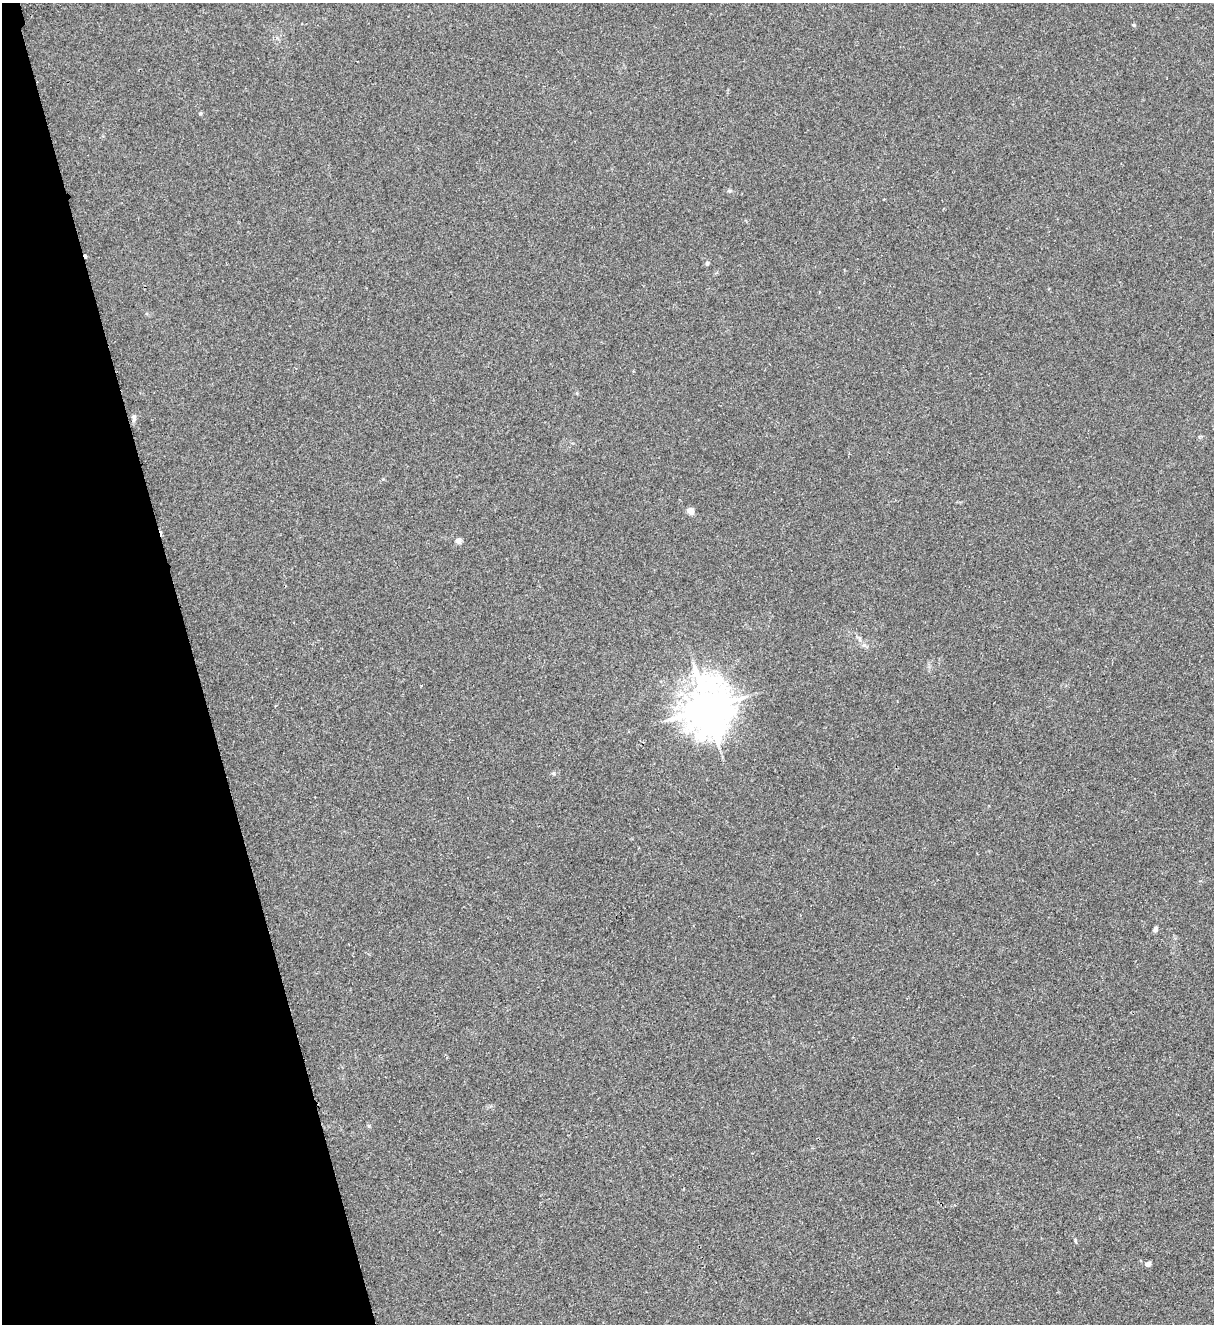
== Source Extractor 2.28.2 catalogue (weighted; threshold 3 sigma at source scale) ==
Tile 5 of 4 x 4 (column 1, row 2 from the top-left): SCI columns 174-1385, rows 2701-4022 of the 5314 x 5399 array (HDU 1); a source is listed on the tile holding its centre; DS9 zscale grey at full resolution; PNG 1216 x 1326 px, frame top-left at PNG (2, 3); no overlay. Shown black and unused: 16% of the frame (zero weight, under 2 of 3 exposures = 3% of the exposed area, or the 3 px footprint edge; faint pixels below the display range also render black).
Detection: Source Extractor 2.28.2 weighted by HDU 2 'WHT'; one run over the whole footprint, this tile lists its part. Background 0.0624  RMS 0.007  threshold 0.0316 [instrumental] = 3 sigma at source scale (4.5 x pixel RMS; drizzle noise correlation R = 1.50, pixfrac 1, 0.05/0.05 arcsec/px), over >= 5 px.
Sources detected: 14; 3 cosmic-ray / hot-pixel residue — not listed; the other 11 listed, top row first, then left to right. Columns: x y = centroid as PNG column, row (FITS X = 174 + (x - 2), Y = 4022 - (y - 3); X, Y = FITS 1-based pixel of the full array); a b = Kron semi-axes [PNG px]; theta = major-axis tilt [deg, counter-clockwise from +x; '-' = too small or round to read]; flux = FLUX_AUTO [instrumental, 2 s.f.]
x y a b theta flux
1134 25 4 4 - 0.8
200 113 5 4 - 0.93
729 191 6 4 -18 0.99
707 263 6 5 - 1
134 417 8 5 87 2.3
690 511 5 5 - 8.5
458 541 8 6 -35 2.3
860 639 6 4 -90 1.3
707 708 15 13 89 2700
1155 929 6 4 74 2.1
1148 1264 7 5 13 2.4
Unlisted compact peaks at least as high as the median listed source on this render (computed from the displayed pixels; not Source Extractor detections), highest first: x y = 1075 1240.